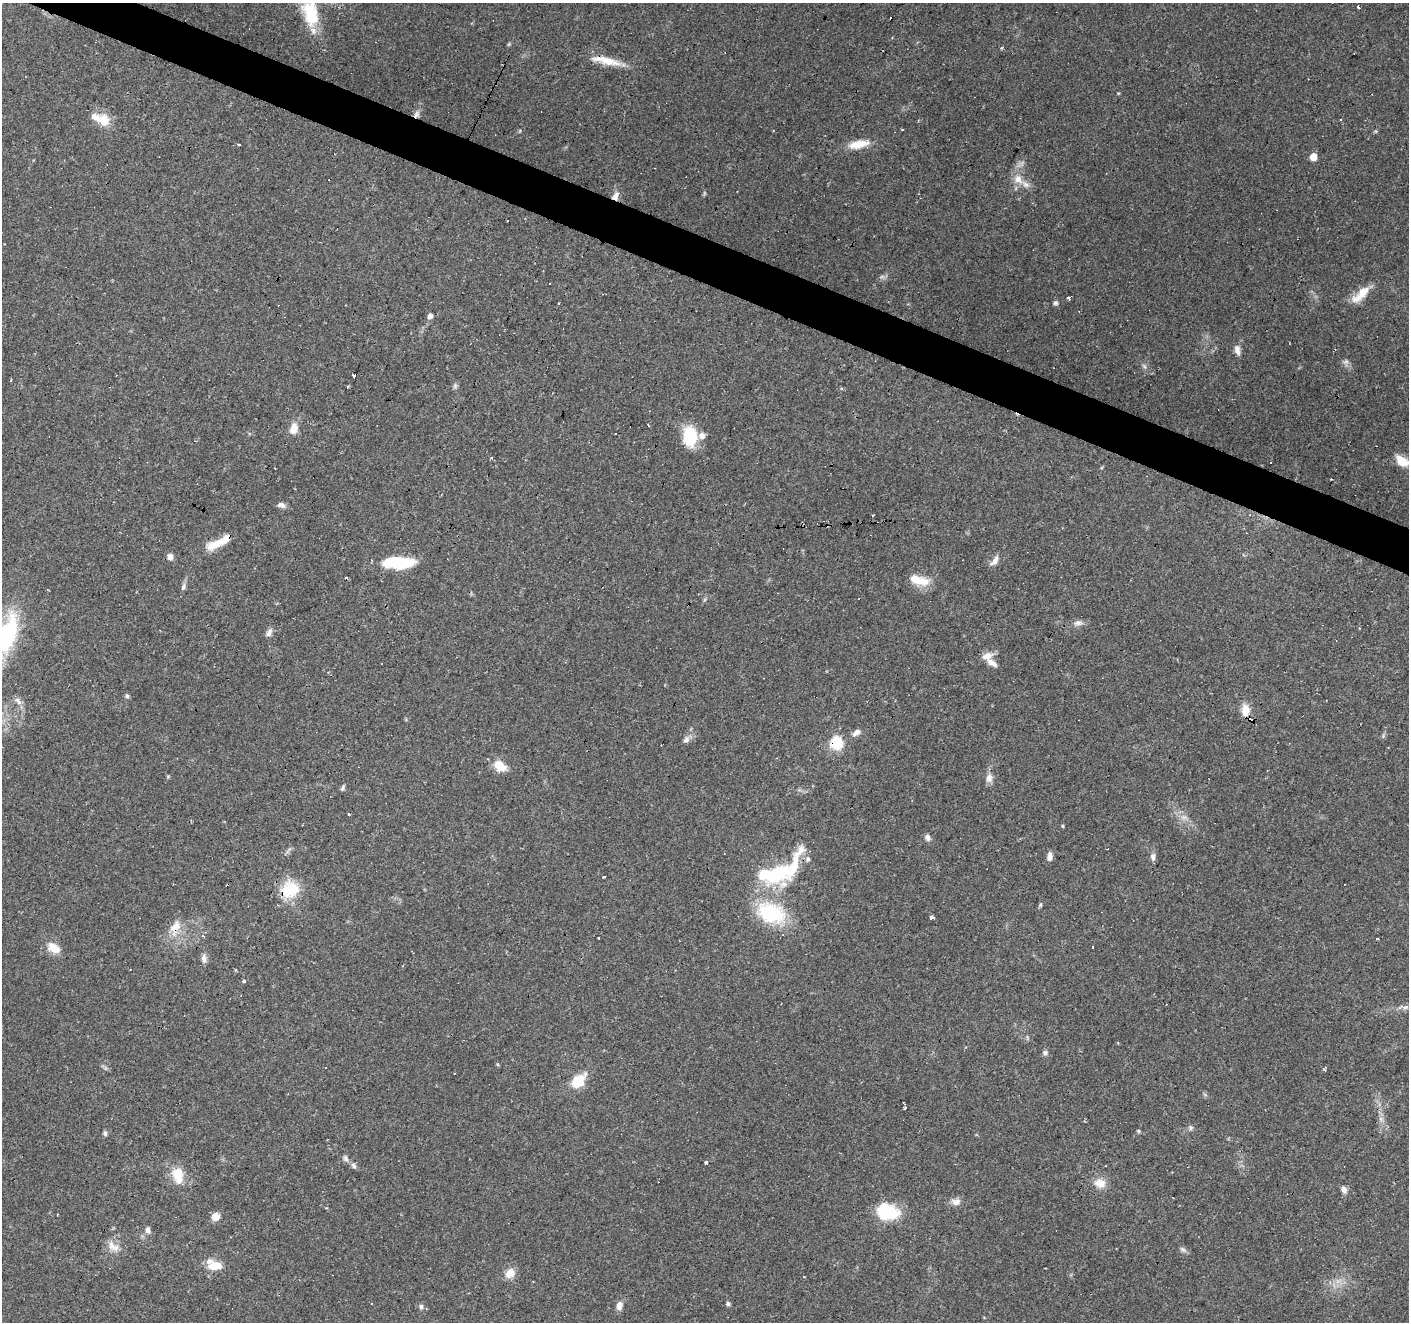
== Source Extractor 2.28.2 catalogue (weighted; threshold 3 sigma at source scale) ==
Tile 11 of 4 x 4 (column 3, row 3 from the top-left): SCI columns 2814-4220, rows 1524-2843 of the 5631 x 5751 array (HDU 1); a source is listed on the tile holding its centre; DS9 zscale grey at full resolution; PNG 1411 x 1324 px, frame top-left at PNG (2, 3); no overlay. Shown black and unused: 3% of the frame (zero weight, under 2 of 3 exposures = <1% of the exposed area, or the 3 px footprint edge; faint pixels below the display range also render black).
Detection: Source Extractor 2.28.2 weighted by HDU 2 'WHT'; one run over the whole footprint, this tile lists its part. Background 0.0879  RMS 0.0051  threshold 0.0228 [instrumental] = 3 sigma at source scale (4.5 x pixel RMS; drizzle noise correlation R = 1.50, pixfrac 1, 0.0396/0.0396 arcsec/px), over >= 5 px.
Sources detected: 119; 4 too faint to see at this stretch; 1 inside a brighter object's white glare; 12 cosmic-ray / hot-pixel residue — not listed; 7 inside a brighter listed object's ellipse — not listed separately; the other 95 listed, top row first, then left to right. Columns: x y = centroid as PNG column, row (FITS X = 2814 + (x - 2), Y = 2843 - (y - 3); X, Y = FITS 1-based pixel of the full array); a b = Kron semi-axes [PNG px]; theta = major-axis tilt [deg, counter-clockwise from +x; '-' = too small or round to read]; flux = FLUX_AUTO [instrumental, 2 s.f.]
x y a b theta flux
1358 7 3 3 - 2.9
310 13 38 20 -77 24
1001 48 4 3 - 0.66
606 61 43 9 -12 10
416 114 10 7 59 2.2
103 120 19 14 -72 8.2
239 144 3 3 - 2.3
858 144 22 10 11 9.3
1313 157 5 5 - 9.3
1018 179 14 10 -59 5.6
615 196 11 8 57 3.5
1361 294 29 10 46 9.4
1068 298 4 3 - 1.6
1055 303 6 6 - 1.1
430 316 5 5 - 2.2
1237 350 15 8 -79 2.8
1346 362 8 6 43 1.5
1144 366 9 4 -54 1.2
355 376 3 3 - 8.5
455 386 7 5 69 1.2
841 389 4 4 - 0.75
648 425 4 2 - 0.43
294 429 15 10 73 5.3
690 436 25 16 -87 17
1402 461 19 10 -34 7.7
281 505 10 6 -18 2.1
215 544 25 11 25 8.8
170 557 6 6 - 3.6
995 560 17 6 52 3
398 563 31 11 0 28
921 581 22 13 -2 9.1
183 587 9 6 76 1.5
1079 623 12 7 -2 2.5
269 633 12 6 67 2.1
2 640 51 19 61 89
987 656 15 8 20 4.4
127 696 6 5 - 1.1
18 701 14 6 -46 2.6
1245 710 15 11 89 6.7
856 733 12 7 35 2.6
686 739 9 5 28 2.1
836 743 6 6 - 69
499 766 15 10 -32 8.8
989 778 13 9 -87 3.2
343 788 8 4 72 1
349 814 3 2 - 0.68
1062 826 4 4 - 0.59
927 838 8 6 -54 2
1107 849 3 2 - 0.46
1050 857 9 6 84 3
1153 857 9 7 78 1.9
808 859 7 6 - 1.4
776 874 36 16 13 44
604 877 3 3 - 5.1
290 890 26 20 34 17
1040 905 6 4 -85 0.69
771 913 31 20 -22 38
931 917 4 3 - 1.9
175 927 19 12 53 7.6
202 935 5 3 - 0.86
1377 939 3 3 - 2.9
1093 947 3 2 - 0.66
54 948 17 11 -30 6.9
204 958 12 6 88 2.6
244 981 5 4 - 0.65
1405 1007 9 4 8 1.6
1045 1053 7 7 - 1.4
326 1067 2 2 - 0.36
1324 1070 5 3 - 0.86
454 1073 3 2 - 0.91
578 1081 22 14 47 11
904 1108 4 3 - 0.65
1381 1119 7 6 - 1.6
1190 1128 8 4 -82 0.93
1139 1131 5 4 - 0.67
105 1133 6 5 - 1.2
346 1158 9 6 -68 1.6
706 1162 3 3 - 4.7
354 1166 9 6 -57 1.6
177 1175 23 15 -74 11
1100 1183 14 11 -14 6.1
1344 1190 8 6 -62 2.5
956 1202 13 9 -1 3.2
326 1208 3 3 - 0.9
883 1210 20 16 79 18
215 1217 8 7 - 5.7
148 1230 7 5 -73 2.3
114 1247 17 10 -29 5
1183 1249 10 5 -26 1.4
214 1265 19 11 -14 9.2
510 1273 13 10 44 5.4
371 1303 3 3 - 1.4
728 1304 5 4 - 1.4
619 1306 11 7 83 3
421 1307 8 4 -78 1.1
Overlapping masked pixels (flux is a lower limit): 5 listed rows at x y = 416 114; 615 196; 836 743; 290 890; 175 927
Isophote crosses this tile's border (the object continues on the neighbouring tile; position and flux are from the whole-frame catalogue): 3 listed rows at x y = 310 13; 1402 461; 2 640